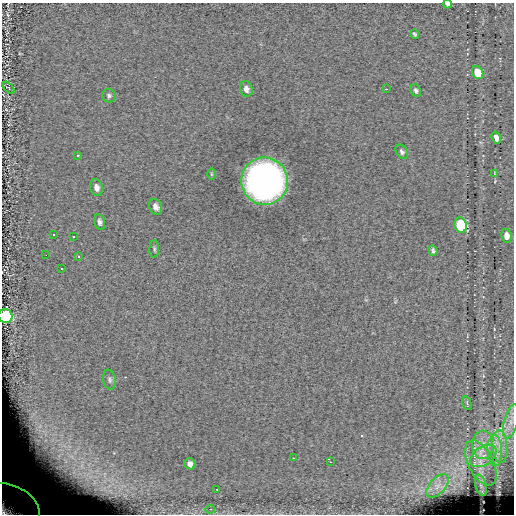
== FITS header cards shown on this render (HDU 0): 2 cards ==
NAXIS1  =                  512
NAXIS2  =                  512

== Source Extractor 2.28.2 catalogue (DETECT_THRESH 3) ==
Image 512 x 512 px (HDU 0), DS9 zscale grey, 1 PNG px = 1 image px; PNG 516 x 516 px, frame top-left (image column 1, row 512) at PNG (2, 3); each listed source drawn as its Kron ellipse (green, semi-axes under 4 px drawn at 4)
Background -0.115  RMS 7.4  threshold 22.1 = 3 sigma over >= 5 px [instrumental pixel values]
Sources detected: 44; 1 with non-positive FLUX_AUTO (blend fragments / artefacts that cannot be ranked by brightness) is neither listed nor drawn; the other 43 listed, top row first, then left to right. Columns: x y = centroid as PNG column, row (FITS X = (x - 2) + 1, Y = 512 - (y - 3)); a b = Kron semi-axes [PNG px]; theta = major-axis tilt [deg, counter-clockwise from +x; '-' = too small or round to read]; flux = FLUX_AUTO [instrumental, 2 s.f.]
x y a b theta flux
447 4 4 3 - 1200
415 34 5 3 - 750
478 72 7 5 -61 14000
8 88 7 4 -45 470
246 89 8 6 -75 2100
386 89 2 2 - 260
416 90 6 5 - 1200
109 96 7 6 - 1200
496 138 6 4 -71 3200
402 152 8 5 -56 1300
78 155 3 2 - 400
494 173 4 2 - 300
211 174 6 4 -89 590
265 181 23 23 - 270000
96 187 8 6 -72 2300
155 207 8 6 -63 2500
100 222 8 5 -77 1700
461 225 8 6 -74 46000
53 235 3 3 - 13000
73 236 3 3 - 13000
507 236 7 5 -81 4300
154 249 9 5 87 1000
433 250 5 3 - 1000
46 255 2 2 - 13000
79 257 3 3 - 13000
62 268 3 3 - 13000
5 316 7 7 - 68000
110 380 10 6 -80 1600
467 403 7 3 -74 670
511 421 17 7 75 4000
483 445 14 10 89 6600
500 447 16 7 -86 6100
495 450 16 7 -88 4900
483 456 15 9 34 6100
293 458 3 2 - 640
330 462 2 2 - 250
481 463 24 12 -64 10000
190 464 6 5 - 2700
481 485 11 5 -75 1700
438 486 14 8 49 4400
217 489 2 2 - 260
12 506 30 20 -30 79000
210 509 5 4 - 860
At the frame edge (FLAGS 8, measured only in part): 3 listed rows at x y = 447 4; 5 316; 12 506
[1 non-positive-flux detection neither listed nor drawn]